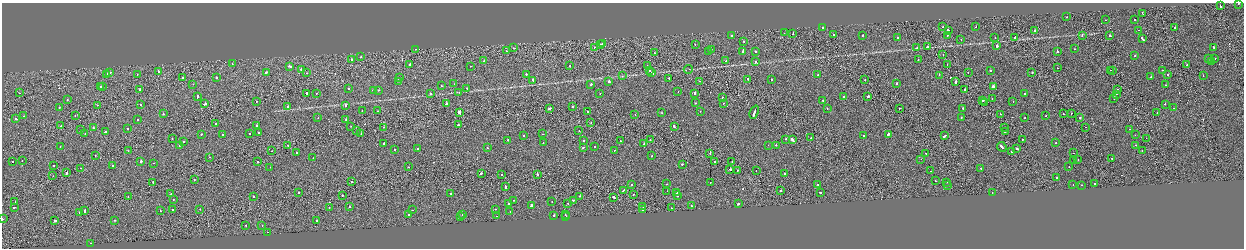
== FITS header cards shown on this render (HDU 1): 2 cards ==
NAXIS1  =                 2484
NAXIS2  =                  492

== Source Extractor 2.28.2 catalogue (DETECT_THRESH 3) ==
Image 2484 x 492 px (HDU 1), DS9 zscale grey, zoomed out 1/2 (1 PNG px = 2 x 2 image px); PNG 1246 x 250 px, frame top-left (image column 1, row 491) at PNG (2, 3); each listed source drawn as its Kron ellipse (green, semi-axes under 4 px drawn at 4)
Background -1.80e-04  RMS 0.061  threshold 0.183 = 3 sigma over >= 5 px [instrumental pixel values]
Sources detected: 367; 20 cannot appear on this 1/2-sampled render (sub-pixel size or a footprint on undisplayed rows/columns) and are neither listed nor drawn; the other 347 listed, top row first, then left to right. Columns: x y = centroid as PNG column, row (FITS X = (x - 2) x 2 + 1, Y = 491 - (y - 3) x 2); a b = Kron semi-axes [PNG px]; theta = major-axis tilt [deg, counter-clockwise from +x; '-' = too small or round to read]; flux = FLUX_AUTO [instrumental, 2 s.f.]
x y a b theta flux
1238 3 2 2 - 120
1220 6 2 1 - 120
1143 13 3 1 - 24
1067 17 2 2 - 34
1105 20 2 1 - 20
1134 20 2 2 - 130
823 27 2 2 - 76
943 27 2 2 - 28
976 27 2 1 - 26
1175 27 2 2 - 400
1138 30 2 2 - 49
948 31 2 2 - 440
1035 31 2 2 - 660
784 33 2 1 - 160
793 34 2 1 - 41
833 35 2 2 - 23
863 35 2 2 - 46
947 35 2 2 - 26
1110 35 2 2 - 110
731 36 2 2 - 28
1082 36 2 2 - 110
897 37 2 2 - 110
995 37 2 2 - 19
1015 37 2 1 - 700
1142 39 4 2 - 160
961 40 2 1 - 26
744 41 2 2 - 37
603 43 2 2 - 140
601 44 2 1 - 45
695 44 2 2 - 32
997 46 2 1 - 1400
594 47 2 2 - 19
927 47 2 1 - 47
1214 47 2 2 - 310
513 48 2 1 - 25
917 48 2 1 - 34
415 49 2 1 - 45
1074 49 2 1 - 8.3
711 50 3 2 - 63
506 51 2 1 - 75
709 51 2 1 - 15
755 51 2 2 - 42
1057 51 2 2 - 850
743 52 2 2 - 4200
655 53 2 1 - 68
943 55 2 1 - 32
1135 56 2 2 - 170
361 57 2 1 - 17
1208 58 2 1 - 18
1215 58 2 1 - 27
352 59 2 2 - 120
918 60 2 1 - 18
484 61 2 2 - 30
726 61 2 2 - 34
756 61 2 2 - 37
1212 62 2 2 - 30
232 63 2 2 - 23
410 64 2 2 - 210
947 64 2 1 - 28
1187 65 2 1 - 69
290 66 3 2 - 89
470 66 2 1 - 19
570 66 2 2 - 24
647 66 2 2 - 24
1057 68 2 1 - 270
688 69 4 1 - 5.5
301 70 2 2 - 89
650 70 2 2 - 190
1110 70 2 1 - 23
1112 70 2 1 - 25
1163 70 2 1 - 40
990 71 2 2 - 43
159 72 2 2 - 98
266 72 2 2 - 100
968 72 2 1 - 18
110 73 2 2 - 55
307 73 2 1 - 19
652 73 2 2 - 330
1032 73 2 1 - 130
107 74 2 2 - 48
137 74 2 1 - 22
526 74 2 2 - 95
1167 74 2 1 - 59
818 75 2 2 - 21
939 75 2 2 - 26
1203 75 2 2 - 43
622 76 3 2 - 5.8
183 77 2 2 - 44
217 77 2 2 - 56
1151 77 2 2 - 110
399 78 2 2 - 70
669 78 2 2 - 25
748 79 2 2 - 110
772 79 2 2 - 25
533 80 2 2 - 110
865 80 2 1 - 26
398 81 2 2 - 25
608 81 2 2 - 390
700 81 2 1 - 18
956 81 3 2 - 310
193 84 2 2 - 17
454 84 2 2 - 17
591 84 3 2 - 78
896 84 2 2 - 200
1166 85 2 2 - 35
101 86 2 2 - 51
103 86 2 1 - 53
441 86 2 1 - 22
993 87 4 2 - 820
348 88 2 2 - 69
467 88 2 2 - 71
965 89 2 2 - 140
140 90 2 1 - 65
373 90 3 2 - 51
378 90 2 1 - 56
1118 90 2 2 - 52
459 92 3 2 - 5.3
678 92 2 1 - 18
20 93 2 1 - 20
307 93 2 2 - 150
316 93 2 1 - 20
431 93 2 2 - 41
695 93 3 2 - 120
1024 93 2 2 - 51
600 94 2 2 - 24
1116 94 2 1 - 1100
868 96 2 2 - 220
197 97 3 2 - 86
843 97 2 2 - 35
723 98 2 2 - 150
1114 98 2 2 - 53
67 99 2 2 - 58
992 99 2 1 - 44
823 100 2 2 - 150
256 101 2 1 - 37
982 101 2 2 - 79
1013 101 2 2 - 37
985 102 2 1 - 21
695 103 2 2 - 66
723 103 2 2 - 22
205 104 3 2 - 98
446 104 2 2 - 800
1165 104 2 2 - 130
98 105 2 1 - 60
140 105 2 2 - 61
288 106 2 2 - 59
345 106 2 2 - 20
573 106 2 2 - 91
59 107 2 2 - 55
549 108 3 2 - 130
827 108 2 2 - 41
899 108 2 1 - 48
963 108 2 2 - 53
1174 108 2 2 - 57
362 110 2 2 - 20
377 111 2 2 - 27
700 111 2 2 - 18
588 112 2 2 - 56
754 112 7 2 68 320
460 113 3 2 - 1200
662 113 2 2 - 26
1071 113 2 1 - 34
1157 113 2 2 - 60
163 114 2 2 - 47
1000 114 2 1 - 20
1064 114 2 1 - 48
75 115 2 2 - 29
635 115 2 2 - 19
1046 115 2 1 - 28
24 116 2 2 - 18
961 117 2 2 - 26
1080 117 2 2 - 140
318 118 2 2 - 18
1025 118 2 2 - 31
15 119 2 2 - 32
346 119 2 2 - 60
138 120 2 2 - 56
591 122 2 1 - 43
216 124 2 2 - 52
459 125 2 2 - 110
61 126 2 1 - 79
257 126 2 2 - 510
351 126 2 1 - 14
674 126 3 2 - 78
93 127 2 2 - 52
384 127 2 2 - 30
1086 127 2 1 - 18
128 128 2 2 - 54
1005 128 2 1 - 27
1130 129 2 1 - 11
80 130 2 1 - 110
579 130 2 2 - 46
356 131 2 1 - 210
1005 131 2 1 - 64
105 132 3 2 - 69
258 133 2 1 - 38
85 134 2 2 - 24
201 134 2 2 - 53
249 134 2 1 - 63
361 134 3 2 - 120
542 134 2 2 - 19
888 134 2 2 - 110
223 135 2 2 - 71
863 135 2 2 - 31
1135 135 2 2 - 16
523 136 2 2 - 71
944 136 3 2 - 140
811 137 2 1 - 30
172 138 2 1 - 58
1146 138 2 1 - 21
786 139 2 2 - 110
1022 139 2 1 - 36
507 140 2 2 - 56
650 140 2 2 - 28
792 140 4 2 - 300
184 141 2 2 - 54
584 141 2 2 - 55
620 141 2 2 - 41
384 143 2 2 - 120
543 143 2 2 - 26
1056 143 2 2 - 35
644 144 2 1 - 52
288 145 2 2 - 82
768 145 2 2 - 19
776 145 2 2 - 41
1136 145 2 1 - 95
179 146 2 1 - 26
60 147 2 2 - 32
583 147 3 1 - 61
595 147 2 2 - 27
1002 147 5 2 - 330
487 148 2 2 - 33
395 149 2 1 - 22
418 149 2 2 - 28
1017 149 2 2 - 200
614 150 2 2 - 20
128 151 2 2 - 38
271 151 2 1 - 35
1011 151 2 2 - 96
1142 151 2 1 - 45
296 152 2 1 - 46
926 153 2 2 - 29
1073 153 2 1 - 31
710 154 2 1 - 42
95 155 2 1 - 30
652 156 2 2 - 49
209 157 2 2 - 25
313 158 2 2 - 18
1112 158 2 2 - 49
921 159 2 1 - 17
22 160 2 2 - 29
1074 160 2 1 - 22
1078 160 2 2 - 28
13 161 2 2 - 21
141 161 2 2 - 310
715 161 2 2 - 160
732 161 2 2 - 47
258 162 2 2 - 45
153 163 2 1 - 19
682 164 2 2 - 61
54 165 2 1 - 19
112 166 2 2 - 310
1069 166 2 2 - 39
270 167 2 2 - 22
409 167 2 1 - 81
80 168 2 1 - 25
981 168 2 2 - 50
730 169 2 2 - 260
737 171 2 1 - 47
756 171 2 1 - 29
931 171 2 1 - 6.8
67 173 3 2 - 110
481 173 2 2 - 150
502 174 2 1 - 130
537 174 2 1 - 370
785 174 2 2 - 190
53 176 2 1 - 31
1057 177 2 2 - 77
194 179 2 2 - 22
936 181 2 2 - 25
153 182 2 2 - 49
352 182 2 1 - 28
710 182 2 1 - 17
946 182 2 2 - 35
1094 183 2 2 - 51
667 184 2 2 - 19
818 184 2 2 - 33
1073 184 2 1 - 12
632 185 2 2 - 41
1081 185 2 2 - 46
506 186 3 2 - 140
948 186 2 2 - 26
623 190 4 2 - 200
781 190 2 2 - 220
667 191 2 2 - 210
676 192 2 2 - 70
820 192 2 2 - 48
992 192 2 1 - 16
298 193 2 2 - 86
171 194 2 2 - 45
451 194 2 2 - 33
633 194 2 1 - 27
342 195 2 2 - 49
128 196 2 1 - 16
253 196 2 2 - 79
580 196 2 2 - 30
677 196 2 2 - 59
613 197 3 2 - 150
173 199 2 2 - 25
513 200 2 2 - 27
573 200 2 2 - 72
15 201 2 1 - 28
552 201 2 2 - 31
509 203 2 2 - 57
568 203 2 2 - 57
739 203 3 2 - 150
531 205 3 2 - 200
691 205 2 2 - 37
643 206 2 1 - 25
14 207 3 2 - 81
329 207 2 2 - 48
349 207 2 1 - 71
671 208 2 1 - 32
200 209 2 2 - 26
496 209 2 2 - 28
84 210 3 1 - 150
172 210 3 2 - 110
412 210 2 1 - 41
642 210 2 1 - 32
160 211 2 1 - 36
79 212 2 1 - 33
510 212 2 1 - 47
408 214 2 2 - 27
463 214 2 2 - 230
554 215 2 2 - 81
565 215 2 2 - 56
496 216 2 1 - 17
461 217 2 2 - 76
566 217 2 2 - 94
2 219 2 1 - 68
114 220 2 1 - 47
317 220 2 2 - 15
55 221 2 2 - 180
246 225 2 2 - 26
262 225 2 1 - 27
268 232 2 2 - 22
91 243 2 1 - 3.5
At the frame edge (FLAGS 8, measured only in part): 2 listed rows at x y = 1238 3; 2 219
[20 sub-pixel or undisplayed-footprint detections neither listed nor drawn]